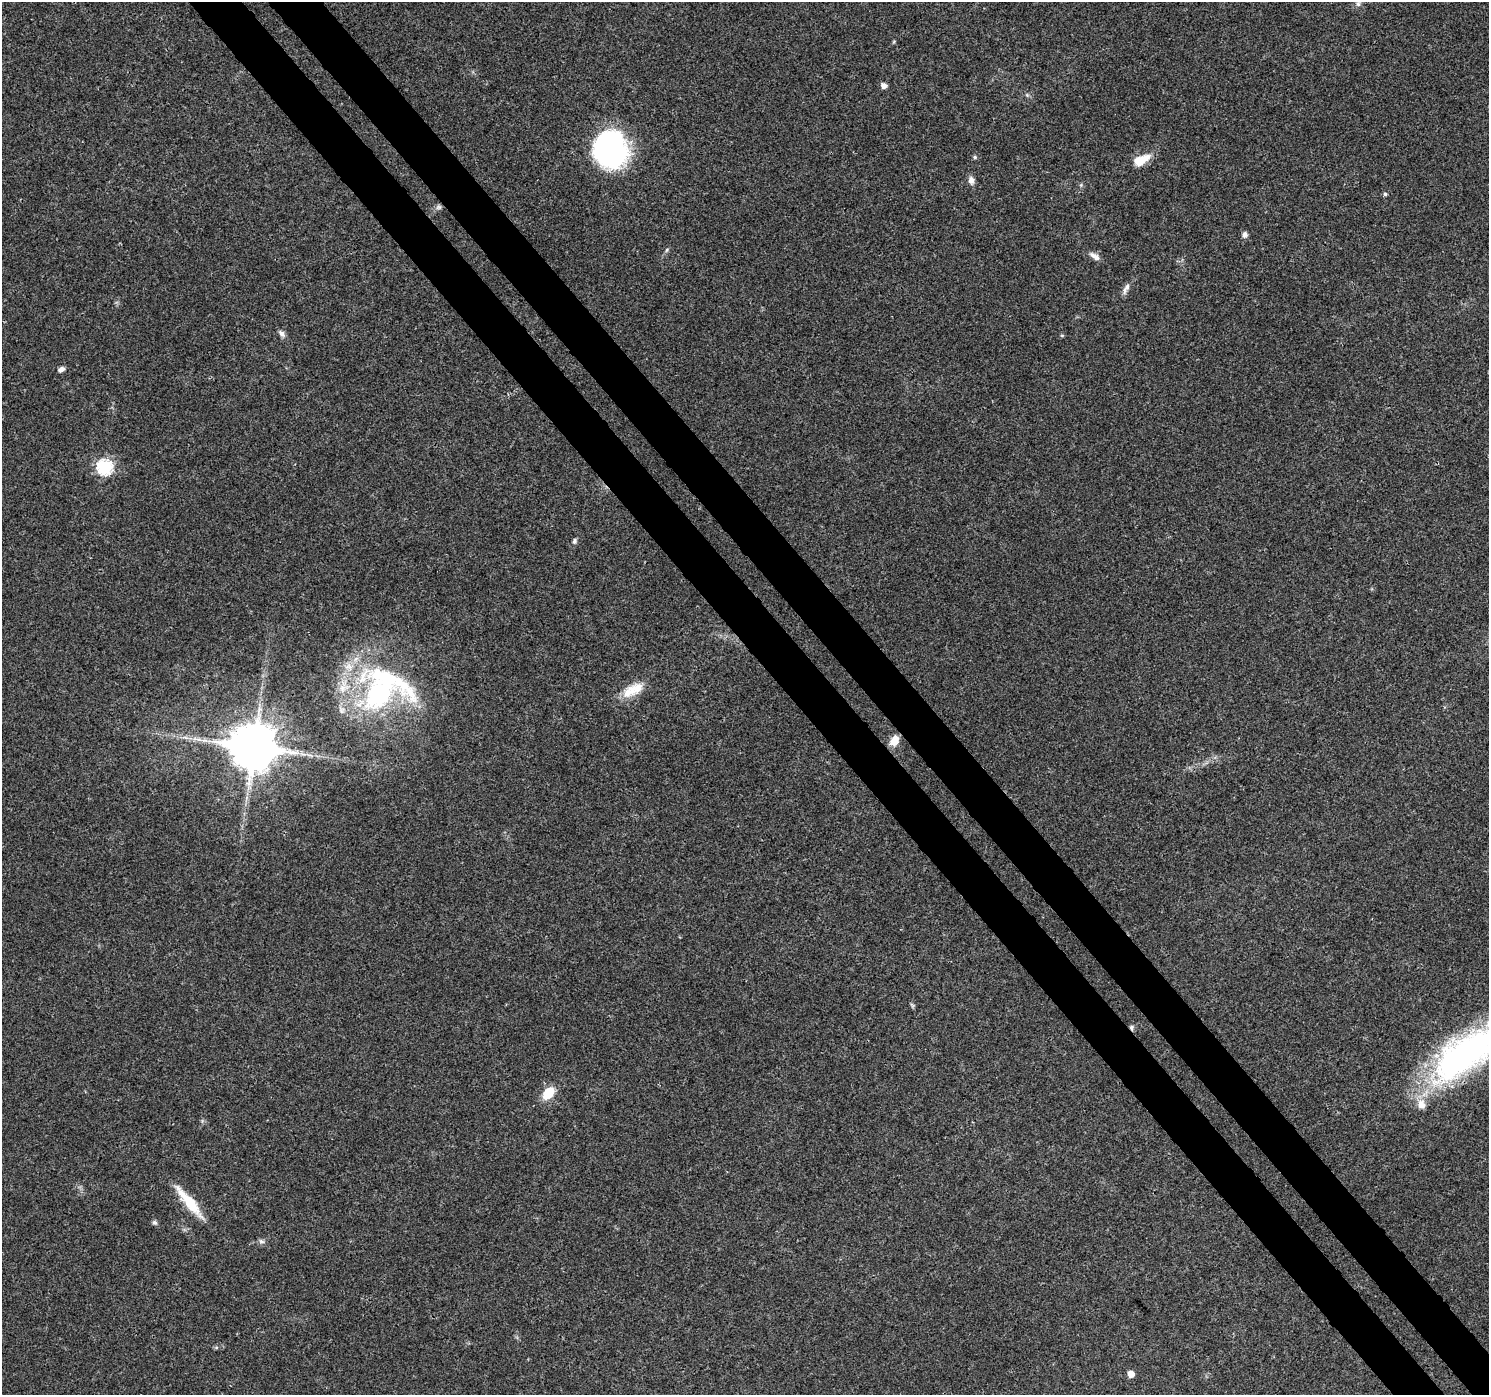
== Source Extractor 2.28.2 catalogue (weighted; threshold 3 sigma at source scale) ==
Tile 6 of 4 x 4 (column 2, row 2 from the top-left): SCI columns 1540-3026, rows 3024-4416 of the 6045 x 5985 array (HDU 1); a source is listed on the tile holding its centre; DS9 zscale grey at full resolution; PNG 1491 x 1397 px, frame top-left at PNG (2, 2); no overlay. Shown black and unused: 7% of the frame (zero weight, under 3 of 4 exposures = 5% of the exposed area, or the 3 px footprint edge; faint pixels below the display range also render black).
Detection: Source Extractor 2.28.2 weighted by HDU 2 'WHT'; one run over the whole footprint, this tile lists its part. Background 0.0257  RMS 0.003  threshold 0.0135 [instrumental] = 3 sigma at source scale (4.5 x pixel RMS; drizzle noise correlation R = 1.50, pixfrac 1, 0.0396/0.0396 arcsec/px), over >= 5 px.
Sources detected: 38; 1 cosmic-ray / hot-pixel residue — not listed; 5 inside a brighter listed object's ellipse — not listed separately; the other 32 listed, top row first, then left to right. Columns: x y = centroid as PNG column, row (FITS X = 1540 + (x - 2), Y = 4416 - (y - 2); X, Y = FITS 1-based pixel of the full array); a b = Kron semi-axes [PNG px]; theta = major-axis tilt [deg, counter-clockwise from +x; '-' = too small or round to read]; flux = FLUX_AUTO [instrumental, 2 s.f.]
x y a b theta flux
1358 4 8 6 75 1
893 42 6 3 70 0.32
884 86 5 5 - 1.8
1027 95 5 5 - 0.41
611 149 35 31 -79 61
975 157 5 4 - 0.53
1141 160 19 10 28 5.7
971 180 10 7 -84 1.6
1385 194 4 4 - 0.55
438 207 8 7 - 0.95
1244 234 6 6 - 1.2
667 250 6 4 60 0.47
1095 256 15 7 -35 1.7
1126 289 18 6 62 1.5
282 334 10 6 -55 1.1
1062 335 5 4 - 0.32
61 369 8 5 31 1.1
104 467 7 7 - 56
574 541 9 5 83 0.69
630 691 23 16 43 5.8
379 694 47 39 29 50
198 739 12 6 -7 1.7
894 741 12 9 58 3.7
253 747 13 12 - 1600
912 1005 8 4 -53 0.47
1470 1051 99 35 36 97
548 1093 13 9 51 7.6
189 1202 44 10 -50 9.8
154 1223 7 6 - 0.72
261 1241 8 7 - 0.85
216 1347 6 4 -18 0.4
1131 1374 5 5 - 3.5
Overlapping masked pixels (flux is a lower limit): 1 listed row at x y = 1470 1051
Isophote crosses this tile's border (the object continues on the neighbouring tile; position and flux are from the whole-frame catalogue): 1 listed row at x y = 1470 1051